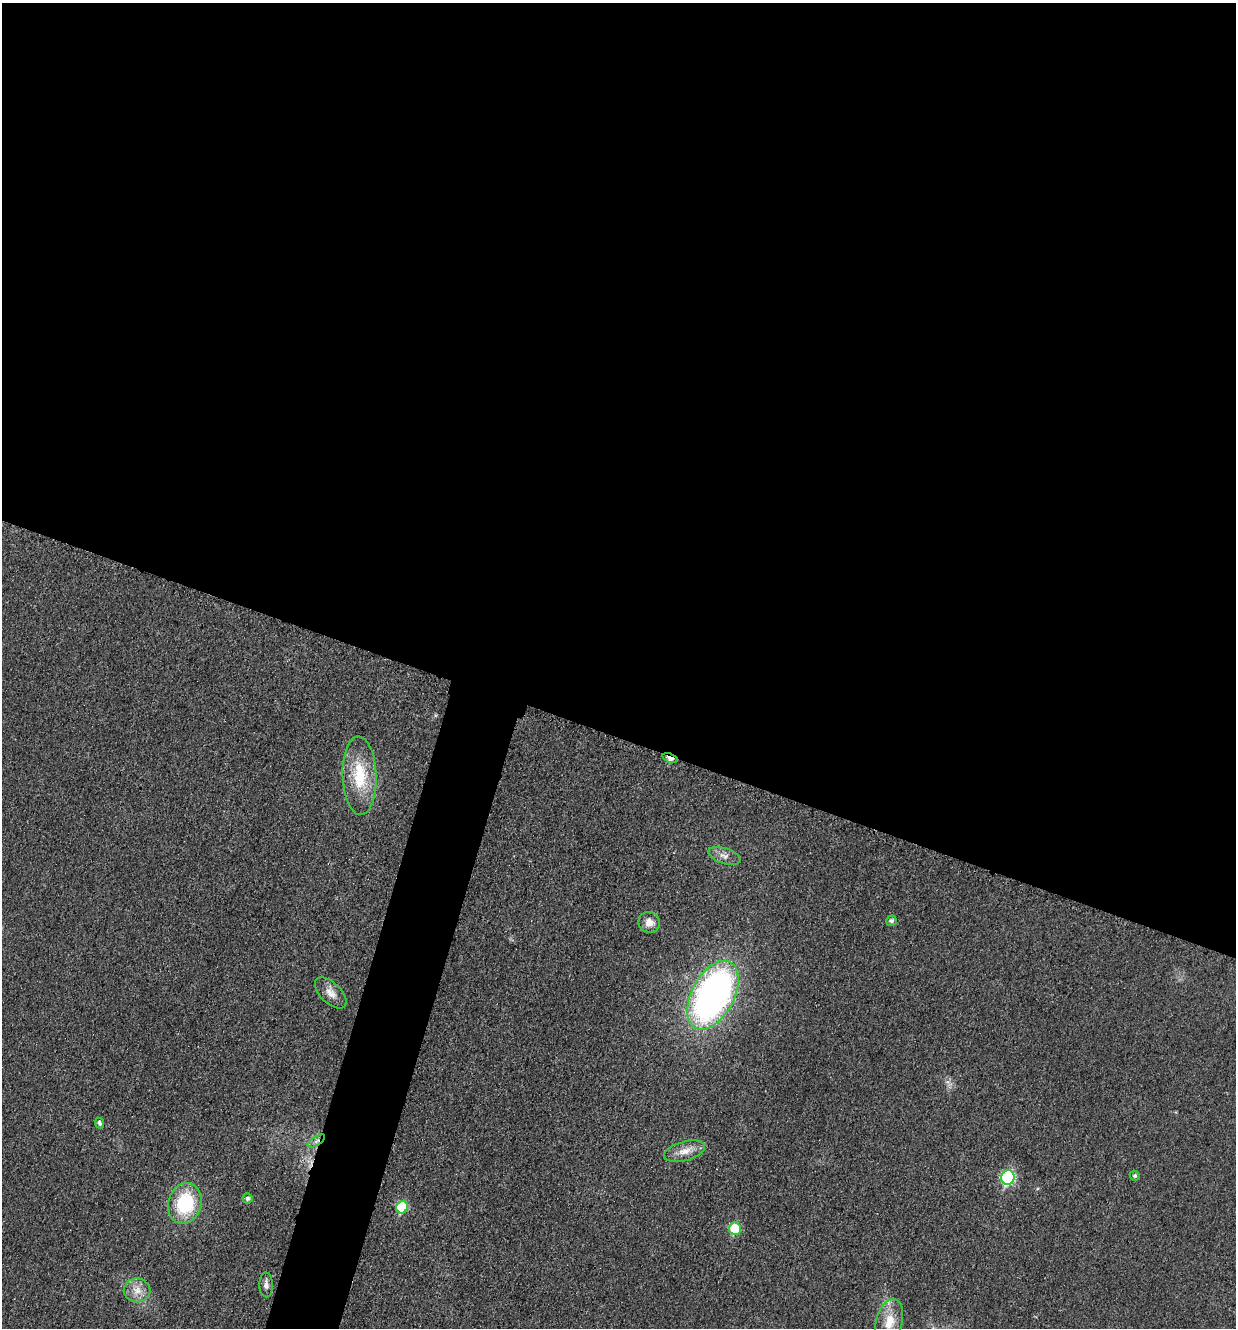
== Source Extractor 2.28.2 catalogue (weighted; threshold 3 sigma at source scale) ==
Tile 3 of 4 x 4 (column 3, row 1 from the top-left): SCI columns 2742-3975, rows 4003-5328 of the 5358 x 5347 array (HDU 1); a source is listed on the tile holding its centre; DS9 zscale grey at full resolution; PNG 1238 x 1330 px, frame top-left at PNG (2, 3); each listed source drawn as its Kron ellipse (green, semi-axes under 4 px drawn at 4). Shown black and unused: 58% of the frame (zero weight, under 3 of 4 exposures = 2% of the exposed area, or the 3 px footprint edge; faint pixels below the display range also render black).
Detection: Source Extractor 2.28.2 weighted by HDU 2 'WHT'; one run over the whole footprint, this tile lists its part. Background 0.0415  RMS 0.0062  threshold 0.0281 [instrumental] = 3 sigma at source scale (4.5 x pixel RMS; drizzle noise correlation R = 1.50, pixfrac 1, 0.05/0.05 arcsec/px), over >= 5 px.
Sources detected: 19; all 19 listed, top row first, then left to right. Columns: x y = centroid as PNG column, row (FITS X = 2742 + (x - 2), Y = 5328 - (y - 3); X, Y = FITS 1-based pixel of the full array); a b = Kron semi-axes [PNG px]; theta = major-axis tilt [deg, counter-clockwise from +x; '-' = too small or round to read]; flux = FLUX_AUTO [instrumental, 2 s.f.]
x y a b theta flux
670 758 8 4 -20 7.4
360 776 39 17 -88 28
724 856 17 7 -18 4.2
891 921 5 5 - 1.7
649 922 11 10 - 4.9
331 993 19 10 -44 5.7
713 995 37 21 62 260
100 1123 5 4 - 1.9
316 1141 10 4 34 1.8
684 1151 21 9 15 7
1135 1176 5 4 - 1.2
1008 1178 7 6 - 75
247 1198 5 5 - 1.7
185 1203 20 16 73 39
402 1207 6 5 - 30
735 1229 6 6 - 24
266 1285 12 7 -89 2.7
137 1290 13 12 - 7
889 1322 23 13 77 12
Overlapping masked pixels (flux is a lower limit): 2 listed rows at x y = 670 758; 316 1141